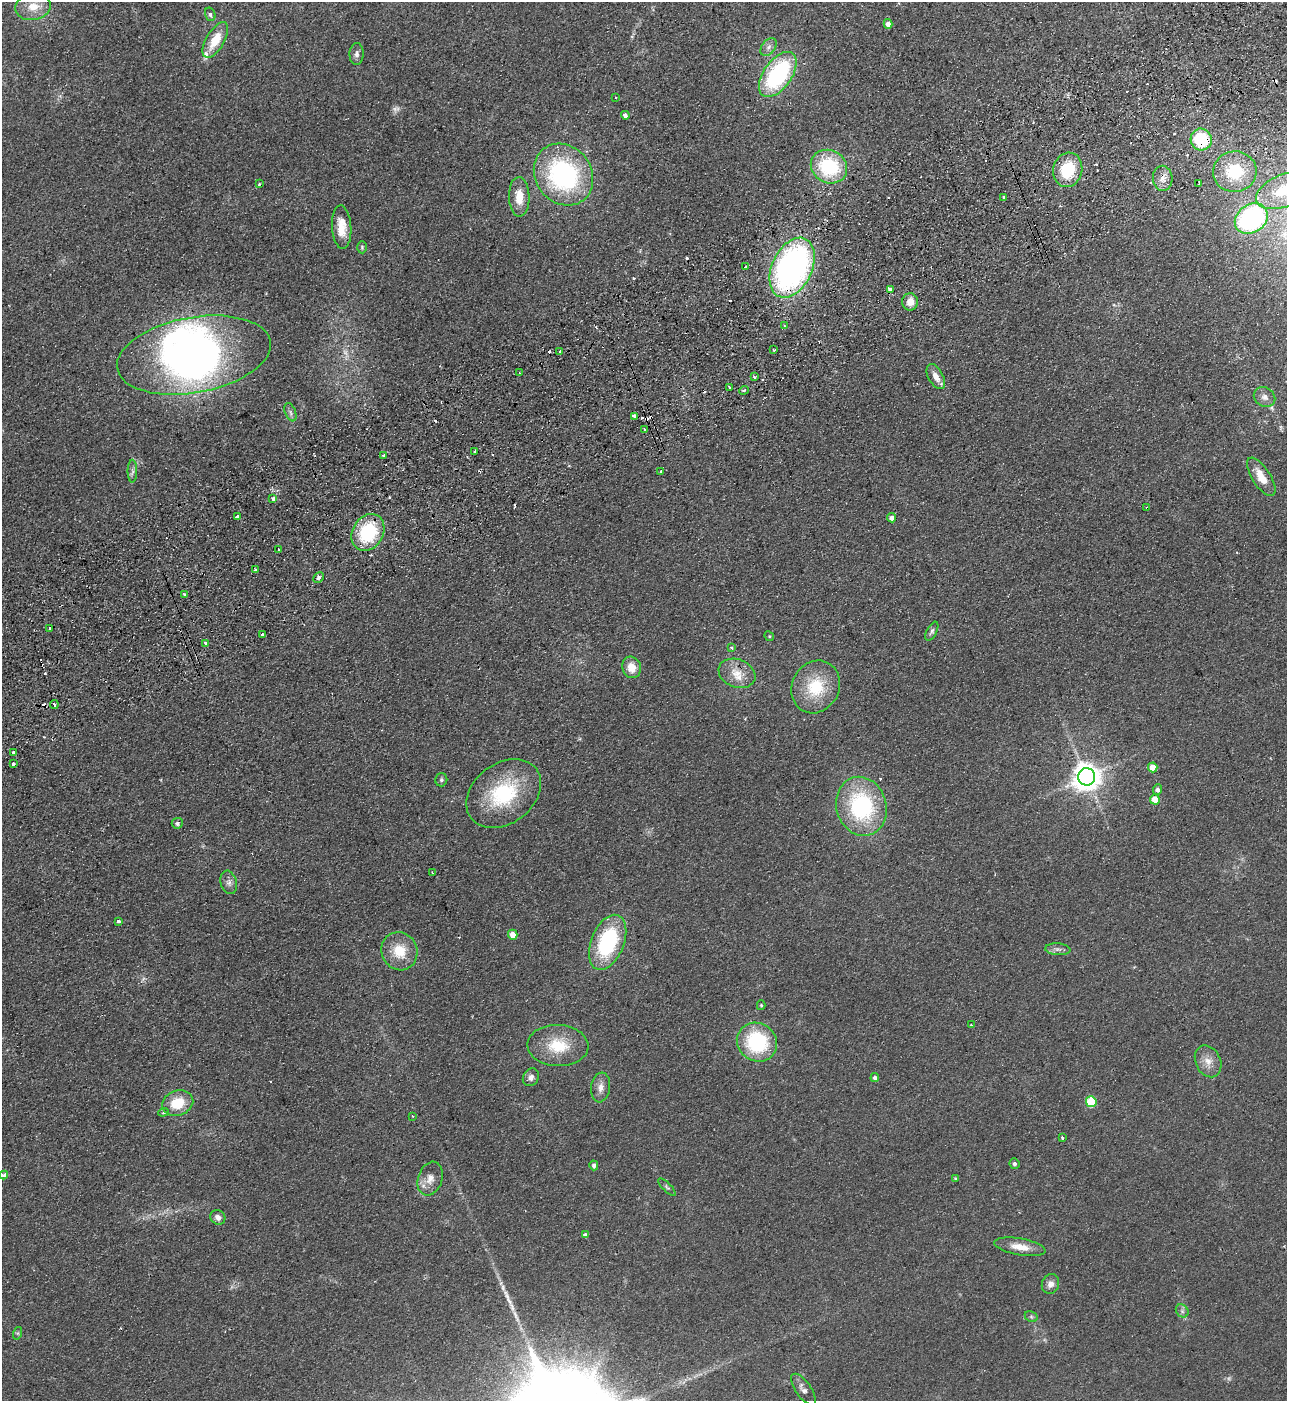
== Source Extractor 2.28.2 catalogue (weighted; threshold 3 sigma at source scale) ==
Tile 10 of 4 x 4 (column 2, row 3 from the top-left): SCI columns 1468-2752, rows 1453-2851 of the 5634 x 5702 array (HDU 1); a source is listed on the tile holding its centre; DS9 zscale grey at full resolution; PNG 1289 x 1403 px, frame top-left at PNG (2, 2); each listed source drawn as its Kron ellipse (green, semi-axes under 4 px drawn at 4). Shown black and unused: <1% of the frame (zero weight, under 2 of 3 exposures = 3% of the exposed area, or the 3 px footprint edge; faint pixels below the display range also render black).
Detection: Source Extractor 2.28.2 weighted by HDU 2 'WHT'; one run over the whole footprint, this tile lists its part. Background 0.113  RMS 0.011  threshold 0.0487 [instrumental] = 3 sigma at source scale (4.5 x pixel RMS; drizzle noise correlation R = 1.50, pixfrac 1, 0.05/0.05 arcsec/px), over >= 5 px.
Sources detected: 137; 2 too faint to see at this stretch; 2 inside a brighter object's white glare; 24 cosmic-ray / hot-pixel residue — neither listed nor drawn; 1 inside a brighter listed object's ellipse — not listed separately; the other 108 listed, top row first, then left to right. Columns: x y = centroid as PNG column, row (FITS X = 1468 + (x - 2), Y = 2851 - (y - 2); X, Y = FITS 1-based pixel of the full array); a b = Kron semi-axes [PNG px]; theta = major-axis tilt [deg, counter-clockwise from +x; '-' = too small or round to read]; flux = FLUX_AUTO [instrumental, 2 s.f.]
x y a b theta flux
33 7 18 13 11 18
210 14 7 5 -74 2.2
888 24 5 4 - 8.1
215 40 20 9 60 24
769 47 10 6 53 4.5
357 54 11 7 88 4.2
778 74 26 14 55 130
615 98 2 2 - 1
625 115 4 4 - 4.3
1201 139 11 10 - 64
829 167 19 16 -28 76
1068 170 17 14 76 44
1235 172 22 20 7 46
563 175 32 28 -52 170
1163 178 12 10 -88 8.7
259 184 3 3 - 1.4
1199 184 4 3 - 4.2
1284 190 30 16 22 46
519 197 20 10 -89 19
1004 198 3 3 - 3.8
1251 219 18 14 35 180
342 227 22 9 -86 17
362 247 6 5 - 1.5
745 267 3 2 - 2
792 268 32 20 64 360
890 290 4 3 - 10
910 302 8 8 - 11
784 326 4 3 - 1.3
774 350 3 3 - 1.9
560 351 4 2 - 0.96
194 355 78 37 10 450
519 373 3 2 - 1
754 377 3 3 - 1.9
936 377 14 7 -61 9.8
729 387 3 2 - 1.7
744 390 5 3 - 1.7
1265 397 11 9 -33 6.2
290 412 9 5 -69 2.8
634 416 4 4 - 7.4
644 430 3 3 - 2.8
475 451 3 3 - 2.3
383 455 4 2 - 0.81
132 471 11 4 -90 3.5
661 471 3 3 - 3.2
1261 477 22 9 -58 18
273 498 4 3 - 4.2
1147 508 4 3 - 1.6
238 516 4 3 - 6.9
892 518 4 4 - 4.5
368 532 19 15 59 70
279 550 4 2 - 2.1
255 570 3 3 - 3.3
319 578 6 4 46 2.8
185 595 3 3 - 4.7
49 628 3 3 - 2.5
932 631 10 5 63 2.8
262 634 3 3 - 5
769 636 5 4 - 1.2
206 643 4 3 - 4.2
732 647 3 3 - 13
632 667 11 9 -72 14
737 673 19 14 -21 18
816 687 27 23 62 46
54 705 4 3 - 8.5
13 752 3 3 - 2.4
13 764 3 3 - 4
1153 767 5 4 - 15
1087 777 8 8 - 1300
441 780 7 6 - 2.2
1157 789 5 4 - 3.7
504 794 41 30 37 83
1155 800 5 5 - 22
861 806 30 25 -73 120
177 823 5 5 - 2.4
432 873 3 2 - 1.4
229 882 12 8 -74 5.3
119 921 3 3 - 7
513 935 5 4 - 12
608 942 29 16 68 100
1058 949 12 6 -5 3.9
399 951 19 18 - 26
761 1005 5 4 - 1.2
971 1025 3 2 - 2.3
757 1042 20 19 - 85
558 1046 30 20 -2 37
1208 1061 16 12 -64 11
531 1077 9 7 61 4.9
875 1078 4 4 - 3.3
601 1087 15 9 82 7.5
1091 1102 5 5 - 54
178 1103 16 12 19 27
163 1112 5 4 - 1.8
412 1116 3 2 - 0.8
1062 1138 4 3 - 3.7
1014 1164 5 5 - 3.2
594 1165 5 4 - 3.2
4 1175 4 4 - 3.2
430 1179 17 12 71 11
955 1179 4 3 - 1.5
667 1187 11 4 -45 2
218 1217 8 7 - 4.9
585 1235 4 3 - 2.8
1020 1247 26 8 -10 15
1050 1284 10 8 67 6
1182 1311 7 5 -47 2.8
1031 1317 7 5 -29 2
18 1333 6 4 72 1.5
803 1389 18 7 -55 6.3
Overlapping masked pixels (flux is a lower limit): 4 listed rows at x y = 1201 139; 792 268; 890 290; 1147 508
Isophote crosses this tile's border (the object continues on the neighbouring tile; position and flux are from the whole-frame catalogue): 2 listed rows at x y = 1284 190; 1251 219